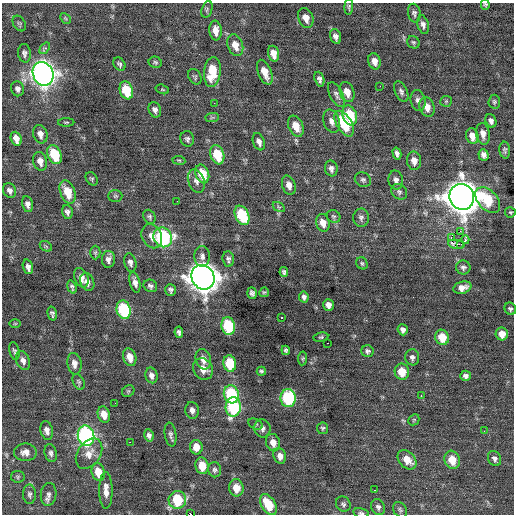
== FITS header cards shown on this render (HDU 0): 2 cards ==
NAXIS1  =                  512 / Axis length
NAXIS2  =                  512 / Axis length

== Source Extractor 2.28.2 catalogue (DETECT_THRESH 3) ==
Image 512 x 512 px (HDU 0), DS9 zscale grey, 1 PNG px = 1 image px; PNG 516 x 516 px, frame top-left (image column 1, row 512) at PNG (2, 3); each listed source drawn as its Kron ellipse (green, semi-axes under 4 px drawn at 4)
Background 0.00565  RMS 0.84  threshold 2.51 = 3 sigma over >= 5 px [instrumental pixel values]
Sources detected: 180; all 180 listed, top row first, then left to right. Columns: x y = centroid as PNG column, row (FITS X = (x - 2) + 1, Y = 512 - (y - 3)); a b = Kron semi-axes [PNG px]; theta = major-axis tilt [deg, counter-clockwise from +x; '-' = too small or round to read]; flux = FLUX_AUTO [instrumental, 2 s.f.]
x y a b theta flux
485 5 5 4 - 90
349 7 8 4 86 92
207 9 8 5 72 110
414 13 9 6 -78 160
65 18 6 4 -45 79
306 18 10 7 -69 480
19 24 8 6 -58 110
423 25 9 5 -75 220
215 31 10 6 -83 510
335 36 7 5 -73 220
413 42 6 5 - 100
235 45 11 7 -70 670
45 48 6 4 52 160
24 53 9 6 -84 190
273 54 8 5 -73 570
374 61 8 6 -74 380
155 62 6 5 - 100
119 64 7 5 -55 130
212 72 15 8 83 1700
265 72 13 6 -68 640
43 74 12 10 -66 38000
195 77 8 6 -58 110
319 79 7 4 -71 170
380 86 3 2 - 65
17 89 7 6 - 190
162 89 7 4 -18 67
126 90 9 6 -71 2000
347 92 10 7 -72 550
401 92 11 6 -66 180
336 95 13 6 -64 210
418 100 10 7 -77 240
446 101 6 5 - 88
494 102 7 6 - 110
214 103 2 2 - 250
427 107 10 7 -75 540
155 110 8 6 -70 210
350 115 10 7 -72 2100
212 117 7 4 1 100
332 121 12 8 -71 340
491 121 7 5 -70 180
66 122 8 3 1 67
344 124 14 7 -59 2300
296 126 11 7 -67 810
40 134 9 7 -72 330
483 134 11 7 -81 380
472 136 8 6 -77 530
16 139 7 5 -69 430
187 139 8 6 -74 160
259 142 9 5 -69 280
505 150 8 5 -84 130
397 153 6 4 -75 190
55 155 10 6 -67 2200
217 155 10 6 -72 2000
483 155 6 5 - 210
179 160 6 4 -7 87
40 161 9 6 -74 360
414 161 9 7 -82 420
331 169 8 6 -76 220
202 174 9 6 -71 1500
92 179 7 5 -53 97
363 180 8 7 - 160
396 180 9 7 -79 260
196 181 12 8 -71 290
289 185 10 6 -72 340
10 190 8 6 -63 230
68 192 12 7 -69 1200
399 192 9 7 -41 160
115 196 7 5 1 110
462 197 13 12 - 94000
488 200 15 9 -48 2100
177 201 2 2 - 330
27 204 8 5 -77 240
279 207 7 4 -34 95
67 212 7 5 -75 180
510 212 5 5 - 71
242 215 10 6 -65 3200
333 216 7 6 - 110
149 217 7 5 -58 120
361 218 9 8 - 200
323 223 9 6 -73 530
460 231 2 2 - 3100
152 236 12 10 -65 470
163 237 10 9 - 7900
451 237 3 2 - 2400
465 240 4 3 - 340
456 244 8 4 -10 350
461 244 2 2 - 270
46 246 7 4 -30 91
95 253 7 5 89 100
202 256 10 8 -89 260
108 259 8 6 87 240
228 259 7 6 - 160
130 262 9 6 -75 210
362 263 6 5 - 100
28 267 7 5 -73 240
463 267 7 7 - 160
284 272 5 4 - 120
203 277 13 11 -59 73000
81 278 10 6 -68 380
87 282 9 7 -68 280
135 282 10 5 -76 280
150 286 7 6 - 160
72 287 7 3 -72 110
462 288 9 6 16 380
170 290 6 5 - 140
264 292 5 4 - 76
252 293 6 4 -70 160
304 297 6 4 -80 160
328 305 6 5 - 320
510 309 6 5 - 120
124 310 9 7 -74 5000
52 314 7 4 -76 130
282 318 3 2 - 380
15 324 6 4 0 66
228 326 9 6 -79 3400
403 330 5 5 - 200
179 332 6 4 -82 140
502 334 6 6 - 560
321 337 7 4 10 94
442 337 8 6 -72 1100
327 343 3 2 - 350
286 350 5 4 - 110
14 351 9 5 -79 120
367 351 6 5 - 140
130 357 9 6 -73 620
412 357 8 7 - 180
303 358 7 4 82 77
203 359 10 7 -72 420
23 361 10 6 -69 270
230 363 8 6 -78 2200
74 364 11 7 -81 350
203 369 11 9 -56 560
261 371 4 4 - 100
402 372 8 7 - 990
151 375 8 6 -75 240
465 376 5 5 - 210
79 382 8 5 -63 110
128 391 7 5 44 84
231 394 9 7 -73 3800
421 395 3 2 - 170
288 398 9 7 88 5300
115 403 2 2 - 78
233 407 10 7 89 5400
192 410 8 7 - 260
104 414 8 6 -72 600
414 420 6 5 - 73
255 424 8 5 -25 99
262 428 9 8 - 240
323 428 6 5 - 95
47 430 9 6 -77 330
484 431 2 2 - 42
171 434 12 5 -81 180
149 435 6 4 -80 170
86 436 10 8 -76 12000
130 442 2 2 - 780
273 443 9 7 -75 420
196 447 7 6 - 690
25 452 11 8 0 380
51 453 9 6 -77 170
89 454 17 11 55 580
280 456 8 6 -71 430
494 458 8 6 -62 200
407 460 11 8 -46 740
452 460 9 7 -71 1000
202 466 8 6 -81 930
215 470 7 6 - 160
98 472 9 6 -77 1000
18 477 7 6 - 110
236 488 8 7 - 830
106 490 18 6 -89 500
375 490 3 2 - 73
29 494 9 6 -89 170
49 494 11 7 82 250
177 500 9 8 - 2700
343 504 8 7 - 150
268 505 11 7 -59 1500
378 507 8 6 -66 190
400 510 8 6 -58 130
361 513 8 4 -11 120
191 514 2 2 - 180
At the frame edge (FLAGS 8, measured only in part): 3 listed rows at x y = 485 5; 361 513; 191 514